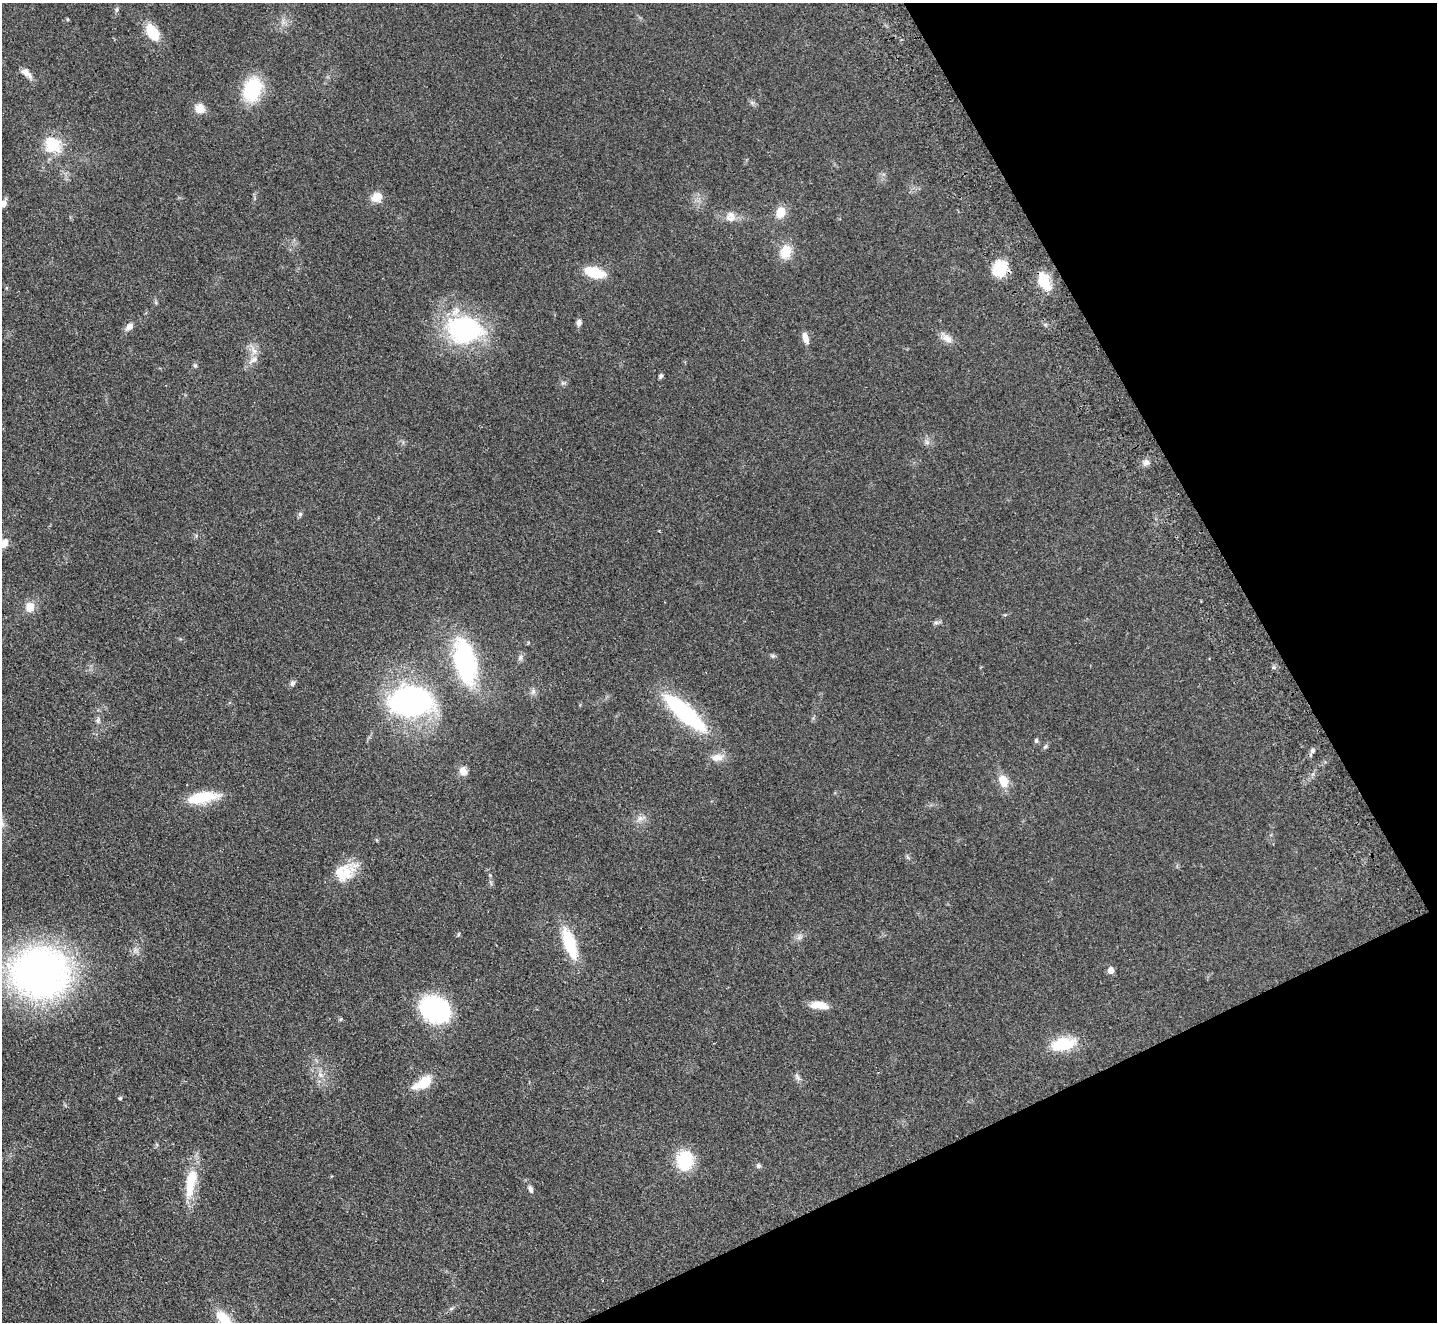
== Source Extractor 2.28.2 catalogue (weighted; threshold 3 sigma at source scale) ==
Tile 12 of 4 x 4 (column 4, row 3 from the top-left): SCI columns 4358-5792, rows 1643-2962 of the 5845 x 5791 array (HDU 1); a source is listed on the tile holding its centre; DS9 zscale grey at full resolution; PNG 1439 x 1324 px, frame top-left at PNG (2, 3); no overlay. Shown black and unused: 22% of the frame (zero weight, under 2 of 3 exposures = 3% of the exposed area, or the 3 px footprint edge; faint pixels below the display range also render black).
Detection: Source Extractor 2.28.2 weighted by HDU 2 'WHT'; one run over the whole footprint, this tile lists its part. Background 0.102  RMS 0.0081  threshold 0.0365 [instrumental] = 3 sigma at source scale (4.5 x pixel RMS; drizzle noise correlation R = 1.50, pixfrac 1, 0.05/0.05 arcsec/px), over >= 5 px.
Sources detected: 65; all 65 listed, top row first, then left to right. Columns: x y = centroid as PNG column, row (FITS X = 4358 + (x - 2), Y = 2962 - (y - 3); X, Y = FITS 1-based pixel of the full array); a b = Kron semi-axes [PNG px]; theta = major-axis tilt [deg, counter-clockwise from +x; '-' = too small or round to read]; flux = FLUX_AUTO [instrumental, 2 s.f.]
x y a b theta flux
117 10 8 4 89 1.5
153 32 17 10 -60 23
26 73 16 7 -42 5.5
252 90 18 13 74 59
200 108 12 11 - 7.6
52 145 23 20 -42 24
377 197 13 10 23 9.1
3 204 8 6 53 5.7
780 212 11 9 77 12
731 217 14 13 - 7.2
786 251 19 14 71 13
1000 269 21 17 62 19
594 272 17 9 -16 28
1044 281 21 11 -61 21
579 322 7 6 - 2.8
129 326 8 6 46 5.1
464 329 46 33 -1 100
805 338 14 7 -72 5.4
947 338 16 9 -30 6.4
254 351 9 8 - 4.7
253 360 18 6 37 4.6
195 365 5 5 - 1.2
661 376 6 5 - 1.6
927 442 7 5 0 2
1146 462 9 7 4 3.2
300 514 7 6 - 1.6
4 544 10 7 50 7.5
30 607 10 9 - 9.8
936 623 7 4 -1 1.7
773 656 6 5 - 1.4
520 658 7 6 - 2
465 661 39 18 -77 120
292 683 7 7 - 2.1
533 691 8 5 61 2.3
410 701 40 26 4 190
685 713 61 17 -42 82
98 720 9 5 84 2
1036 741 6 5 - 1.5
1045 747 8 5 53 1.4
1312 750 7 6 - 2
717 757 18 10 6 7.1
463 771 10 9 - 5.5
1003 781 16 11 -62 11
202 797 34 11 10 30
640 819 7 6 - 2.9
345 872 31 20 34 22
459 934 6 3 70 0.81
799 937 7 4 72 1.9
570 944 30 11 -71 41
1111 970 5 5 - 8.1
40 973 53 47 -10 360
819 1005 21 9 -5 10
435 1009 18 15 -30 180
341 1019 6 3 71 0.89
1063 1044 27 13 10 32
320 1075 7 6 - 2.8
797 1077 13 4 -57 2.4
423 1083 21 10 29 20
120 1098 4 4 - 1.1
685 1160 20 16 82 35
758 1166 7 6 - 1.7
191 1182 38 12 79 28
530 1189 10 6 -64 2.5
451 1308 6 4 2 1.2
225 1321 27 12 -53 24
Overlapping masked pixels (flux is a lower limit): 2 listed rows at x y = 1000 269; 1044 281
Isophote crosses this tile's border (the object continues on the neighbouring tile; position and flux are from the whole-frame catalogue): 3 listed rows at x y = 3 204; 4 544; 225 1321